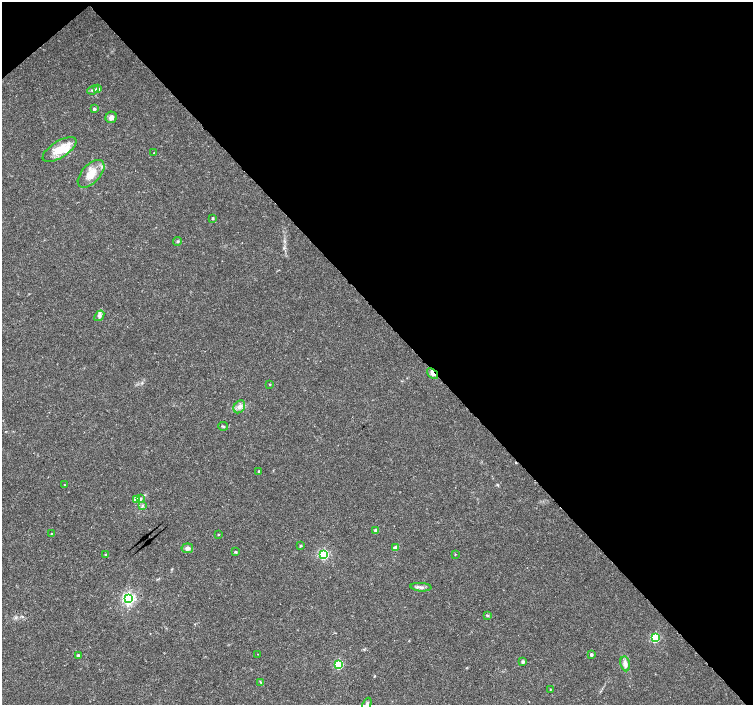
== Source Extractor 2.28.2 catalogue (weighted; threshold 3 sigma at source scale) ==
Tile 3 of 4 x 4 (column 3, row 1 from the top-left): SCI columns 3016-4517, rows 4434-5839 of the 6023 x 5990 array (HDU 1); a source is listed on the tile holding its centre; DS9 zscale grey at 2 x 2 block average (1 PNG px = mean of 2 x 2 image px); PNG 755 x 707 px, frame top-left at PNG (2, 2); each listed source drawn as its Kron ellipse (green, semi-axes under 4 px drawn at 4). Shown black and unused: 46% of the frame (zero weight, under 3 of 4 exposures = <1% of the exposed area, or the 3 px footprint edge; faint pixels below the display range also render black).
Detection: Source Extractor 2.28.2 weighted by HDU 2 'WHT'; one run over the whole footprint, this tile lists its part. Background 0.0191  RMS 0.0019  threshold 0.00846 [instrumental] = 3 sigma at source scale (4.5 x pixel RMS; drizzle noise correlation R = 1.50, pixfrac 1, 0.0396/0.0396 arcsec/px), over >= 5 px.
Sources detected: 45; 1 cosmic-ray / hot-pixel residue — neither listed nor drawn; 2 inside a brighter listed object's ellipse — not listed separately; the other 42 listed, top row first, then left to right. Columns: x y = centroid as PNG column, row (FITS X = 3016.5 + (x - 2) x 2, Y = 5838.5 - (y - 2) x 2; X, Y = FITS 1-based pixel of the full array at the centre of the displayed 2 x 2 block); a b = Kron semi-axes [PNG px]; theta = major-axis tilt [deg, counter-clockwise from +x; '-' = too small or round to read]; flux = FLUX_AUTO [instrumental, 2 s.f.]
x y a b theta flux
97 89 3 3 - 2.5
93 90 6 3 22 0.77
94 109 3 3 - 1.2
111 117 6 5 - 1.9
59 150 19 8 32 8.6
154 153 2 2 - 0.33
91 174 17 9 47 6.3
213 218 2 2 - 0.54
178 241 4 3 - 0.54
99 316 6 4 52 1.2
432 373 6 4 -40 1.9
270 384 2 2 - 0.34
239 407 7 5 57 1.8
223 426 5 2 - 0.49
259 471 3 2 - 0.48
64 485 2 2 - 0.15
141 498 4 4 - 0.66
136 499 3 3 - 4.4
143 505 4 3 - 0.54
376 530 3 3 - 2.4
51 533 2 2 - 0.22
218 534 2 2 - 0.31
301 546 3 3 - 0.38
187 548 6 5 - 1.4
396 548 3 3 - 5.1
235 552 3 3 - 0.43
324 554 4 4 - 49
455 554 2 2 - 0.26
106 555 3 3 - 1
421 587 10 3 -4 1.5
128 599 4 4 - 96
487 615 4 2 - 0.42
655 638 4 3 - 34
258 654 2 2 - 0.15
591 654 2 2 - 1.1
78 656 3 2 - 1.4
523 662 3 2 - 1.2
339 664 3 3 - 29
625 664 7 5 -81 2.3
260 682 3 2 - 0.38
550 689 3 2 - 0.22
367 704 7 3 64 0.97
Overlapping masked pixels (flux is a lower limit): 1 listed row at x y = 432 373
Isophote crosses this tile's border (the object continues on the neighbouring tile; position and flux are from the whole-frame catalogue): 1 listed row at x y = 367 704